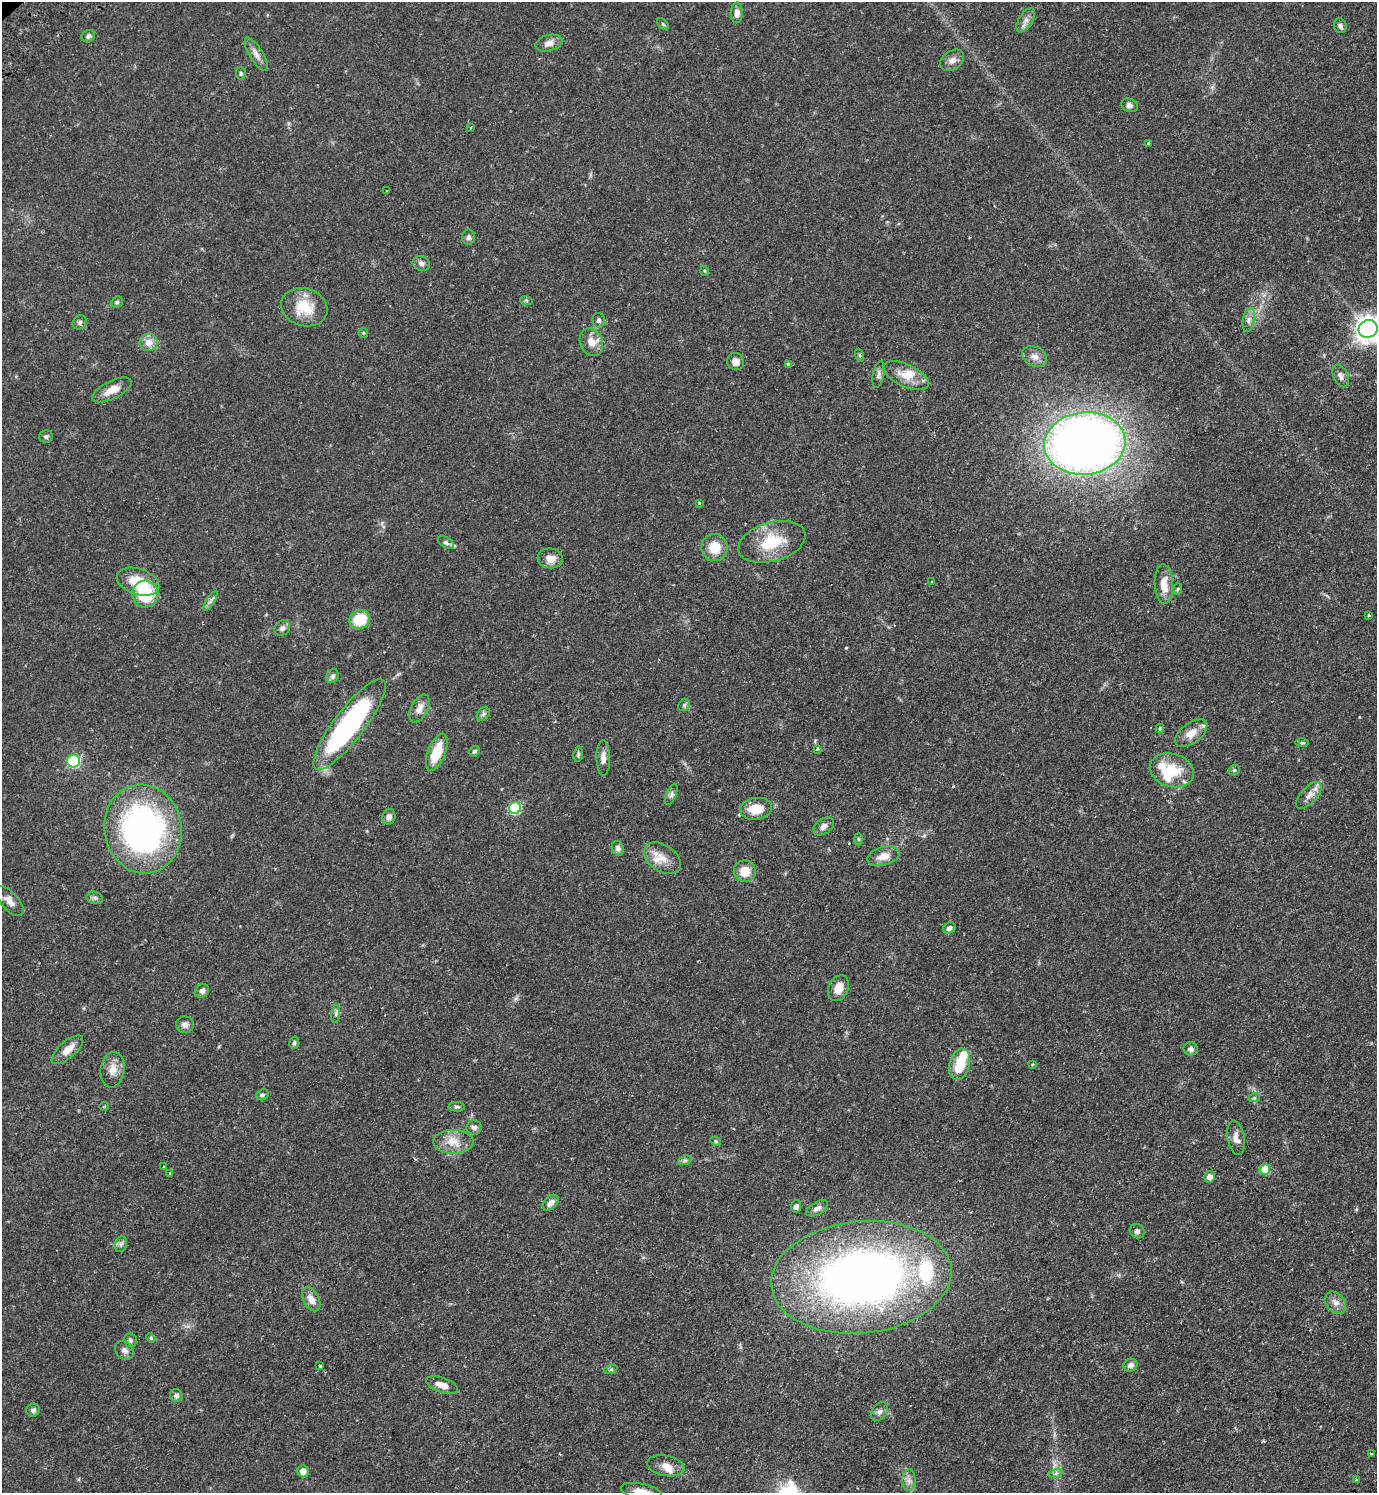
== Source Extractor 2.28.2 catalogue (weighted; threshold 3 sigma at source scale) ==
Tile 6 of 4 x 4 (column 2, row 2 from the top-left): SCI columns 1575-2949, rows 3029-4519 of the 6039 x 6055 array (HDU 1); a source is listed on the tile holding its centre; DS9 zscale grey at full resolution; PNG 1379 x 1495 px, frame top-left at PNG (2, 2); each listed source drawn as its Kron ellipse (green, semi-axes under 4 px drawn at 4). Shown black and unused: <1% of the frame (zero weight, under 2 of 3 exposures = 3% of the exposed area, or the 3 px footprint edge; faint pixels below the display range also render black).
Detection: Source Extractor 2.28.2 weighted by HDU 2 'WHT'; one run over the whole footprint, this tile lists its part. Background 0.0499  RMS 0.0044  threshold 0.02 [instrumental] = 3 sigma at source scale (4.5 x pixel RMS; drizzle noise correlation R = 1.50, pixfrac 1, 0.05/0.05 arcsec/px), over >= 5 px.
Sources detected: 138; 2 inside a brighter object's white glare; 1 cosmic-ray / hot-pixel residue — neither listed nor drawn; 6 inside a brighter listed object's ellipse — not listed separately; the other 129 listed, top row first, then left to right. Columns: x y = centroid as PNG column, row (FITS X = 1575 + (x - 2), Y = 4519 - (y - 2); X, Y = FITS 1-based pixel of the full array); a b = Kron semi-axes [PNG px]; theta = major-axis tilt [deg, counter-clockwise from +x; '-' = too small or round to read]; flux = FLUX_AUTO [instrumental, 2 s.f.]
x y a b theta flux
737 13 10 6 88 2.2
1026 20 13 7 58 2.4
663 24 7 4 -45 0.59
1340 26 7 6 - 1.4
88 36 7 6 - 1.1
549 43 14 8 14 3.1
256 54 19 6 -58 2.9
952 60 13 9 35 2.8
241 73 6 5 - 0.74
1129 105 8 6 -28 1.6
471 127 4 3 - 0.45
1149 143 3 3 - 0.93
386 191 3 2 - 0.85
469 237 8 6 90 1.5
421 263 9 7 -21 1.5
705 271 5 3 - 0.44
526 300 6 4 -18 0.63
117 302 6 5 - 0.68
304 307 24 18 -17 13
599 320 7 6 - 1.1
1249 320 12 6 79 2
80 322 7 6 - 1.2
1368 329 10 8 27 440
363 333 5 4 - 0.53
149 342 9 8 - 4.2
591 342 14 11 -65 5
859 355 6 4 -71 0.62
1035 356 13 10 -26 3.1
736 362 9 8 - 2.9
788 364 3 3 - 1.1
879 374 13 5 78 1.5
906 376 24 11 -24 6.8
1341 376 12 7 -64 1.9
112 390 21 9 26 5.2
46 436 7 6 - 0.91
1085 443 41 31 6 400
699 503 3 3 - 0.62
446 542 9 5 -32 1.1
772 542 34 19 16 18
715 548 13 13 - 8.5
550 558 12 10 -6 4.2
138 582 22 13 -18 13
932 582 3 3 - 0.32
1164 584 20 9 -87 6.6
1178 589 6 4 87 0.51
145 594 13 13 - 19
210 601 11 4 57 1.2
1368 615 3 3 - 0.63
360 619 11 9 27 13
282 628 8 7 - 1.7
333 676 7 6 - 1.3
684 705 6 5 - 0.89
419 708 15 8 63 3.4
483 714 7 6 - 1.1
349 725 56 15 52 91
1160 729 5 3 - 0.62
1191 733 18 10 37 4.9
1302 743 7 4 0 0.64
817 749 4 4 - 0.53
474 751 6 5 - 0.8
437 752 19 9 69 12
578 754 7 5 82 0.75
603 758 18 7 -90 2.9
74 761 6 6 - 44
1172 770 22 16 -17 14
1234 770 6 5 - 0.61
671 794 11 5 67 1.3
1309 795 17 8 47 3.3
515 808 6 6 - 36
756 809 16 11 8 8.7
389 817 8 6 77 1.8
824 826 11 7 37 2.3
143 829 44 38 -80 130
858 839 6 4 -88 0.55
618 848 7 6 - 1.6
883 856 16 9 16 4.8
662 858 20 13 -33 6.1
745 871 11 10 - 6.4
95 898 8 6 -14 1.2
10 901 18 8 -48 3.4
949 928 7 5 30 1.5
838 988 13 10 66 4.8
202 991 7 6 - 1.8
336 1014 9 4 82 0.98
185 1025 9 8 - 2.1
294 1043 6 4 75 0.71
1191 1049 7 6 - 1.5
67 1050 19 8 41 4.6
960 1064 16 10 74 12
1032 1064 3 2 - 0.41
113 1070 18 12 83 4.5
262 1095 6 5 - 0.91
1254 1098 6 4 18 0.48
104 1106 5 3 - 0.4
457 1107 8 5 -3 0.89
474 1128 7 7 - 1.5
1236 1138 17 8 -80 3.4
716 1141 5 4 - 0.65
453 1142 20 12 0 6.4
685 1160 7 4 19 0.83
164 1166 2 2 - 0.42
1265 1169 5 5 - 11
170 1174 3 3 - 1.5
1210 1177 6 5 - 2.5
551 1203 9 6 43 2.8
796 1206 6 5 - 1.5
817 1208 12 6 30 1.8
1137 1231 7 7 - 1.3
121 1244 8 6 78 1.1
861 1277 90 56 6 300
311 1299 13 7 -62 3.5
1335 1303 12 9 -52 2.8
151 1338 5 3 - 0.46
130 1340 7 6 - 1
124 1350 10 8 -43 1.8
1130 1365 7 6 - 1.9
320 1366 3 3 - 7.4
611 1369 7 4 19 0.72
442 1385 16 7 -19 4
176 1396 6 6 - 1.4
33 1410 7 6 - 1.4
880 1412 10 7 56 1.5
1371 1453 3 2 - 0.31
666 1466 19 10 -11 4.6
303 1471 6 5 - 2.7
1056 1473 7 4 19 1
909 1480 11 6 88 2
1357 1480 4 4 - 0.52
641 1491 21 7 -10 4.3
Isophote crosses this tile's border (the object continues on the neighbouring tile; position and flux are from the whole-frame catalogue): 2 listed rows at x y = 1368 329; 641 1491